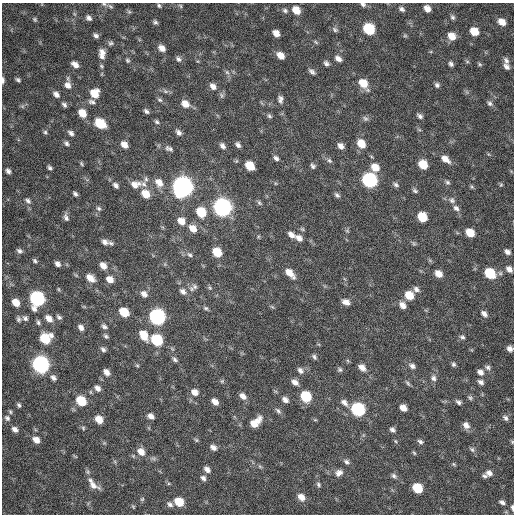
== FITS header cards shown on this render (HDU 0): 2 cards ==
NAXIS1  =                  512 / Axis length
NAXIS2  =                  512 / Axis length

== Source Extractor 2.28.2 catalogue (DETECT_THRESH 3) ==
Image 512 x 512 px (HDU 0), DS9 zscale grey, 1 PNG px = 1 image px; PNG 516 x 516 px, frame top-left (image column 1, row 512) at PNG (2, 3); no overlay
Background 287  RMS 18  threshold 53.5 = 3 sigma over >= 5 px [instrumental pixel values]
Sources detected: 231; all 231 listed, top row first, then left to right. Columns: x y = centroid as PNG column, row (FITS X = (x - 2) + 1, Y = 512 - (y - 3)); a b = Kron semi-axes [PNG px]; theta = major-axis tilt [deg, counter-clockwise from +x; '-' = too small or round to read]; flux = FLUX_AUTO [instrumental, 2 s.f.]
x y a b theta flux
104 4 7 5 -14 2600
363 4 7 5 -20 2900
159 6 5 4 - 1900
180 6 6 4 -59 1500
402 9 8 6 -34 4000
427 9 7 5 -51 8200
285 10 7 6 - 2800
296 10 8 6 -45 16000
129 12 7 4 -2 1800
453 17 7 5 -60 2800
89 18 7 5 -38 3800
35 19 6 5 - 1800
155 22 6 5 - 2500
502 22 7 5 -36 11000
369 29 8 7 - 71000
335 30 9 6 -41 2900
474 31 7 6 - 22000
276 33 7 5 -45 8600
96 36 6 4 -39 3200
405 36 6 4 0 1600
452 36 8 7 - 14000
316 42 7 4 -45 1600
111 43 7 6 - 2600
162 48 8 6 -41 7800
102 52 9 7 -62 6700
280 55 8 5 -41 11000
102 56 7 5 -42 3500
178 59 8 6 -46 3600
338 59 9 6 -35 5600
127 60 6 5 - 2000
506 61 9 6 -55 3900
326 63 7 5 -55 3500
75 64 7 5 -38 7000
451 64 6 5 - 3100
480 64 6 5 - 1700
101 66 6 4 -24 1600
506 66 8 6 -56 4800
227 72 7 5 -45 2800
312 72 9 5 -40 3500
3 80 7 3 -88 3300
18 80 5 4 - 2300
363 83 11 7 -52 19000
68 85 10 8 -66 7300
437 85 6 6 - 3200
213 86 9 7 -43 6700
165 91 8 5 -12 2900
94 93 8 7 - 20000
56 94 9 6 -46 5000
280 99 9 6 -85 4500
160 100 7 5 -17 2600
92 102 10 6 -16 4100
490 103 8 6 -30 3400
185 104 10 8 -38 11000
64 105 7 5 -49 3000
146 111 7 4 -45 2900
82 113 8 6 -47 16000
269 116 7 5 -36 2300
420 116 7 5 -35 3400
365 118 8 6 -36 2900
157 122 6 5 - 2500
100 123 9 7 -39 39000
45 132 5 5 - 2000
179 132 8 6 -48 4400
71 133 7 5 -38 3900
66 143 7 5 -40 2900
361 144 10 7 -54 15000
124 145 7 5 -48 8400
238 145 7 5 -48 4000
222 146 8 5 -49 4500
341 146 7 5 -48 5900
169 148 12 7 -21 4500
276 158 7 5 -41 3400
445 159 11 6 -38 9500
329 160 7 6 - 2700
81 164 7 4 -58 1600
423 164 8 6 -47 24000
250 166 8 6 -43 24000
313 166 7 5 -62 2900
375 167 9 7 -42 14000
50 168 5 4 - 2600
8 171 6 5 - 3700
146 179 8 6 90 3200
369 180 8 7 - 240000
159 182 12 9 -50 11000
447 182 7 6 - 2500
135 184 13 10 9 11000
144 184 10 7 -38 5600
116 185 8 5 -46 4100
396 185 8 5 -33 2900
501 185 6 4 68 1600
182 187 9 8 - 890000
472 187 6 4 -44 1700
415 191 7 5 -29 2400
75 194 5 4 - 2700
145 194 9 7 -46 18000
337 195 8 5 -44 2900
452 200 8 7 - 4100
28 201 9 6 -34 3900
259 203 8 5 -46 2100
222 207 9 8 - 500000
98 208 7 6 - 2700
456 208 8 7 - 4700
201 212 9 7 -50 35000
66 217 9 5 -73 3900
422 217 8 6 -44 33000
181 221 9 7 -41 12000
193 228 10 7 -44 12000
302 229 6 5 - 1800
347 231 6 4 -19 1500
470 233 7 6 - 21000
291 235 9 5 -36 6300
299 238 10 7 -39 6500
105 242 8 6 -30 4900
111 243 9 5 -7 2900
414 243 7 4 -45 1900
19 251 8 5 -27 3300
217 252 8 6 -44 29000
507 252 6 5 - 4400
190 255 8 5 -37 3000
35 261 7 5 -48 2400
57 264 6 5 - 4700
103 265 8 6 -51 8600
509 269 7 6 - 5900
290 273 12 6 -46 13000
490 273 9 7 -38 46000
438 274 7 6 - 11000
90 278 11 7 -39 12000
110 279 8 7 - 9800
195 287 9 7 -42 4200
210 288 7 4 -58 1800
58 289 6 4 -88 1400
416 289 8 6 -40 4300
183 291 10 7 -35 5500
144 294 9 7 -45 6500
409 295 8 7 - 22000
37 299 9 8 - 240000
346 302 9 6 -24 6900
16 303 7 5 -47 14000
403 305 9 7 -50 7400
272 307 6 4 -20 1600
206 308 7 5 -16 2300
124 312 8 6 -41 31000
484 314 8 6 -45 5000
59 317 7 5 -42 2800
157 317 9 7 -43 320000
25 318 7 6 - 3200
49 318 9 6 -44 8600
18 319 7 6 - 2700
38 322 7 5 -72 2500
104 326 8 6 -34 3300
81 327 8 6 -52 5200
144 335 11 7 -58 20000
106 336 8 5 -44 2500
462 337 7 6 - 2800
45 338 9 8 - 42000
157 340 8 7 - 75000
103 349 7 5 -42 3100
510 349 6 5 - 5200
314 357 7 5 -60 2600
175 359 8 5 -46 3000
453 364 6 5 - 2400
41 365 9 7 -47 430000
137 365 5 5 - 1500
412 366 9 6 -32 4500
362 367 8 6 -44 7800
488 367 7 6 - 3500
300 370 8 6 -47 4300
340 370 7 5 -44 2300
107 372 7 5 -46 7000
480 372 8 6 -30 5500
53 378 8 6 -48 4300
433 378 8 7 - 4300
222 381 6 4 45 1600
295 382 8 6 -34 6300
481 382 7 5 -32 4000
408 383 8 4 -52 2200
97 388 8 6 -47 5600
195 392 9 7 -34 8100
243 396 8 6 -43 6500
306 396 8 7 - 53000
470 398 7 5 -30 2400
285 400 7 5 -39 5400
81 401 8 6 -41 41000
215 402 7 5 -43 7700
458 402 7 5 -33 3100
344 403 10 6 -43 5800
19 405 6 4 -69 2300
403 408 6 5 - 8700
358 409 8 7 - 160000
278 411 9 5 -44 3200
10 412 6 4 -69 1700
151 416 7 5 -39 6200
7 418 8 7 - 3600
505 418 7 5 -50 3600
99 419 7 6 - 15000
315 420 6 4 -18 1300
255 422 15 8 43 16000
466 425 9 7 -47 6800
83 428 6 5 - 1800
15 429 8 6 -37 5100
392 430 6 5 - 3300
36 440 8 6 -37 8900
196 440 6 5 - 1800
395 441 5 3 - 1300
420 442 7 5 -33 2900
512 442 5 5 - 1400
213 447 7 5 -33 5200
472 449 8 6 -46 2800
141 452 10 8 -47 10000
414 453 6 4 -46 1500
75 456 6 3 -19 1200
347 462 8 6 -30 3300
454 464 6 4 -59 1400
260 467 7 4 -20 1800
207 469 8 6 -44 5300
88 472 7 4 -72 2100
339 473 10 8 30 6400
489 473 8 7 - 5600
394 476 8 5 -46 3100
484 476 7 5 -14 2400
203 478 7 5 -55 4000
93 485 15 7 -33 8900
318 485 7 5 -51 2400
417 488 7 6 - 40000
301 497 8 6 -47 9400
142 499 6 5 - 1600
179 502 7 6 - 26000
502 502 8 5 -27 3600
170 504 8 6 -38 4000
133 507 5 4 - 1200
512 507 6 3 -86 3000
At the frame edge (FLAGS 8, measured only in part): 6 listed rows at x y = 104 4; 363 4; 3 80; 510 349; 512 442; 512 507